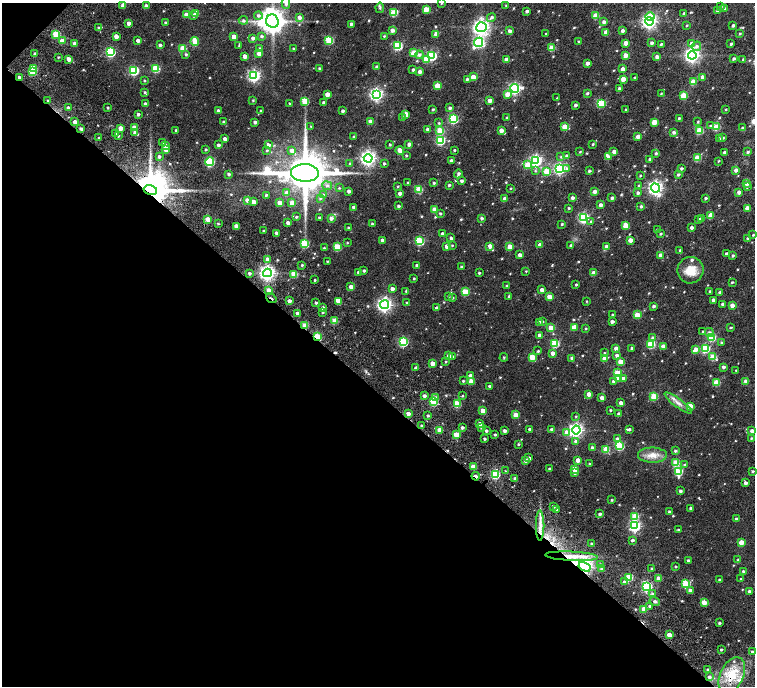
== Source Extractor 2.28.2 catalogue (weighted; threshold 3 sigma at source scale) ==
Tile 9 of 4 x 4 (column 1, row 3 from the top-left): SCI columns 179-1683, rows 1852-3219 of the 6374 x 6374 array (HDU 1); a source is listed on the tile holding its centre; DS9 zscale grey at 2 x 2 block average (1 PNG px = mean of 2 x 2 image px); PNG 757 x 688 px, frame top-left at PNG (2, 3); each listed source drawn as its Kron ellipse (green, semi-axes under 4 px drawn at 4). Shown black and unused: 44% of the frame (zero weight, under 4 of 7 exposures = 11% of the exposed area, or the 3 px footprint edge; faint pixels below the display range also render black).
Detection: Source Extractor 2.28.2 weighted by HDU 2 'WHT'; one run over the whole footprint, this tile lists its part. Background 0.0185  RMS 0.0056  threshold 0.0229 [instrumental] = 3 sigma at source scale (4.09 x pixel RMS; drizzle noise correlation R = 1.36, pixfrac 0.8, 0.0396/0.0396 arcsec/px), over >= 5 px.
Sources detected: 657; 1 inside a brighter object's white glare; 3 cosmic-ray / hot-pixel residue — neither listed nor drawn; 3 coinciding with a brighter row at this scale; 13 inside a brighter listed object's ellipse — not listed separately; of the other 637, all 500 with FLUX_AUTO >= 0.941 (the completeness limit of this list) listed and drawn (137 fainter detections not listed), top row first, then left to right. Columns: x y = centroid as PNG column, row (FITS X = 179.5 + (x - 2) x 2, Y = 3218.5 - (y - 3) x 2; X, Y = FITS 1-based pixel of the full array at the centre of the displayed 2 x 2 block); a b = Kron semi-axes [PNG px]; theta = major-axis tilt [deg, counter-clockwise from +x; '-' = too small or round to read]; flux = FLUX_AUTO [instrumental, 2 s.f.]
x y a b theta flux
286 3 5 4 - 4.2
441 3 3 2 - 1.4
123 5 3 3 - 4.4
506 5 3 2 - 1.2
146 6 3 3 - 5.3
720 7 3 3 - 2.7
380 8 5 3 - 1.7
725 8 3 3 - 1.2
426 9 3 3 - 24
527 11 2 2 - 3.1
717 11 3 3 - 1.7
196 13 3 3 - 13
394 13 3 3 - 38
684 14 3 2 - 3
186 15 3 3 - 7
194 15 3 2 - 2.7
258 16 4 4 - 2.9
596 16 3 3 - 23
650 16 5 3 - 19
299 17 3 3 - 5.9
491 17 4 4 - 2.6
243 20 4 4 - 2.3
272 21 7 6 - 1500
649 21 4 4 - 350
604 22 3 3 - 4.8
129 23 3 2 - 6.4
165 23 2 2 - 1.6
351 24 2 2 - 2.8
687 26 2 2 - 1.1
733 26 2 2 - 2.4
99 27 3 3 - 1.7
481 27 5 4 - 440
392 30 3 3 - 5.5
510 31 3 3 - 4.3
622 31 3 2 - 4.4
606 32 3 3 - 9.1
56 34 3 3 - 45
436 34 4 3 - 10
546 34 2 2 - 1.6
740 34 3 2 - 1.2
116 36 3 3 - 11
261 36 3 3 - 2.2
384 36 3 2 - 1
234 37 3 3 - 11
253 38 3 3 - 3.6
138 40 3 2 - 4.4
329 40 3 3 - 51
62 41 3 3 - 10
195 42 4 3 - 19
479 42 5 4 - 150
579 42 3 2 - 1.7
75 43 3 3 - 7
626 43 3 3 - 10
652 43 3 3 - 3.6
691 43 4 3 - 4.4
661 44 3 2 - 1.6
731 44 3 2 - 2.3
160 45 3 3 - 2.2
239 45 3 3 - 1
398 46 3 3 - 70
696 46 5 4 - 3.8
183 48 3 3 - 24
260 48 3 3 - 1.7
552 48 3 3 - 23
293 49 2 2 - 1.8
110 52 4 3 - 110
35 53 2 2 - 2
414 53 3 3 - 28
186 54 3 2 - 1.9
259 54 3 3 - 8.8
419 55 4 4 - 3.1
626 55 3 3 - 12
692 55 4 4 - 360
244 56 3 3 - 6.8
432 56 4 3 - 98
58 57 3 2 - 1
657 57 3 3 - 5.7
69 59 3 3 - 8
426 59 3 3 - 20
734 59 3 2 - 2.5
506 60 3 2 - 6.9
743 60 3 2 - 1.8
587 63 3 2 - 6.4
377 67 3 2 - 2.9
33 68 3 3 - 16
156 69 3 3 - 41
319 69 3 2 - 2.1
623 69 3 3 - 7.8
134 70 4 3 - 94
413 70 2 2 - 2.4
420 71 2 2 - 6.2
32 72 3 3 - 40
254 76 4 4 - 210
19 77 2 2 - 2.4
473 77 3 3 - 16
702 77 3 3 - 4.1
634 78 3 2 - 1.2
467 79 3 3 - 1.9
623 79 3 3 - 12
144 80 2 2 - 1.2
693 82 3 3 - 18
437 86 3 3 - 24
515 88 4 4 - 190
619 88 3 3 - 2.6
145 92 3 3 - 1.5
587 93 3 2 - 1.8
327 94 3 3 - 12
376 94 4 4 - 240
507 94 3 3 - 13
661 94 3 2 - 0.99
684 95 3 3 - 31
557 98 3 2 - 0.96
253 100 3 3 - 1.2
48 101 2 2 - 1.4
305 101 3 3 - 41
490 101 3 3 - 8.7
289 103 2 2 - 1.3
323 103 2 2 - 2.9
602 103 3 3 - 28
145 104 3 2 - 3.3
575 105 3 2 - 3.3
68 108 3 3 - 5.5
108 108 2 2 - 1.4
450 108 3 2 - 3
433 109 3 2 - 1.6
626 109 3 2 - 1.6
726 109 3 2 - 1
218 111 3 2 - 3.7
261 111 2 2 - 2
342 111 2 2 - 2.7
138 114 3 2 - 2.9
406 114 3 3 - 10
403 117 3 3 - 1.9
507 118 3 2 - 1.6
679 118 2 2 - 1.6
453 119 3 3 - 89
370 121 3 3 - 4.1
75 122 3 3 - 7.4
224 122 3 3 - 2.9
255 122 3 3 - 3.2
654 122 3 3 - 23
698 122 3 2 - 1.3
439 123 3 3 - 1.2
311 126 2 2 - 1.2
565 126 3 3 - 20
710 126 4 4 - 2.3
716 127 3 3 - 33
80 128 3 3 - 2.4
120 128 3 3 - 10
135 128 3 3 - 14
742 128 3 2 - 1.7
427 129 3 2 - 2.7
176 130 3 2 - 1.2
440 130 3 3 - 33
501 130 3 3 - 7.7
699 131 3 3 - 36
674 132 3 3 - 3.4
135 133 3 3 - 4.2
116 134 3 3 - 3.1
118 136 3 2 - 1.7
353 137 2 2 - 1.1
638 137 3 3 - 10
99 138 3 2 - 1.4
719 138 3 3 - 1.6
723 138 3 3 - 1.8
225 139 3 2 - 5.6
440 140 4 4 - 100
163 142 3 3 - 1.5
390 144 2 2 - 1.3
409 144 3 3 - 3.8
593 144 2 2 - 1.3
218 145 3 3 - 3.5
268 145 3 3 - 3.4
165 146 3 3 - 12
206 149 2 2 - 1.5
166 150 3 3 - 8.7
267 150 3 3 - 1.3
292 150 3 3 - 6.9
400 150 4 3 - 12
454 150 2 2 - 1.9
580 152 3 2 - 1.1
614 152 3 2 - 6.5
724 152 3 2 - 2.8
748 152 3 3 - 2
656 153 3 3 - 1.8
406 155 3 2 - 1.4
159 156 3 3 - 2.6
566 156 3 3 - 2.1
561 157 3 3 - 1.5
608 157 3 3 - 2
368 158 4 4 - 360
697 158 3 3 - 29
650 159 2 2 - 2.8
451 161 3 2 - 3.7
536 161 4 4 - 210
718 161 3 2 - 1.1
210 162 4 4 - 88
384 163 2 2 - 2.1
350 164 3 3 - 1.3
527 165 3 3 - 23
567 168 4 3 - 1.9
559 169 4 4 - 170
681 169 3 2 - 2.3
736 170 3 2 - 6.3
535 171 4 3 - 1.5
589 171 2 2 - 2.2
546 172 3 3 - 29
305 173 14 9 -2 5600
229 174 3 3 - 2.4
458 174 4 3 - 2.9
678 174 3 2 - 2.1
640 176 3 2 - 1.2
461 181 3 2 - 3.2
408 183 2 2 - 1.1
434 183 2 2 - 1.6
747 184 3 3 - 4.5
449 185 2 2 - 2
638 185 3 2 - 1
327 186 5 4 - 2.7
398 186 3 2 - 1.1
748 187 4 3 - 1.3
339 188 3 3 - 1
511 188 3 2 - 0.94
655 188 4 4 - 330
419 189 3 3 - 36
150 190 7 5 -14 3800
349 191 2 2 - 4.2
595 192 3 2 - 6.2
739 192 3 2 - 5.8
287 193 3 3 - 11
400 193 3 2 - 5.2
638 193 3 3 - 3.5
266 195 3 2 - 1.7
323 195 3 3 - 1.2
320 198 4 4 - 1.7
572 198 3 3 - 4.4
612 198 3 2 - 2.8
705 198 2 2 - 2.1
505 199 3 3 - 7
247 200 3 3 - 5.3
253 202 3 3 - 8
280 203 3 3 - 11
292 203 3 3 - 9.1
600 205 3 3 - 5
398 206 2 2 - 2.3
641 206 3 2 - 2
353 207 2 2 - 2.9
569 208 2 2 - 1.2
747 208 3 3 - 10
434 209 3 3 - 14
440 213 2 2 - 1.6
711 215 3 3 - 19
296 217 3 3 - 1.6
319 218 2 2 - 1.7
331 218 3 3 - 4.2
481 218 3 3 - 2.5
584 218 4 3 - 130
702 218 3 3 - 4.4
208 219 3 3 - 13
698 219 3 3 - 1.9
591 222 4 3 - 2.1
288 223 3 2 - 4.6
218 224 3 2 - 1.2
372 224 3 2 - 1.7
562 224 2 2 - 1.5
626 225 3 3 - 20
236 226 3 3 - 9.3
348 228 2 2 - 1.7
691 228 2 2 - 4.8
657 230 2 2 - 1.7
263 231 2 2 - 1.5
276 233 2 2 - 3.7
442 234 2 2 - 4.5
661 234 3 2 - 1.3
753 235 3 2 - 1.2
451 238 3 3 - 1.9
748 238 3 3 - 3.5
382 240 2 2 - 5.2
630 240 3 3 - 12
420 241 3 3 - 66
347 243 3 2 - 1
305 244 3 3 - 65
452 245 3 3 - 1.2
540 245 3 2 - 6.9
447 246 3 3 - 8.1
490 246 3 3 - 8.5
571 246 3 2 - 2.5
606 246 3 3 - 3.8
337 247 3 3 - 44
510 247 3 3 - 18
324 248 2 2 - 1.4
680 250 2 2 - 1.5
727 254 2 2 - 4.2
520 255 3 2 - 6.3
660 255 3 2 - 5.4
733 256 3 3 - 1.8
267 259 4 3 - 4.6
327 261 2 2 - 0.98
302 265 3 2 - 1.6
417 265 2 2 - 2.7
461 267 3 2 - 1.3
690 270 13 13 - 20
364 271 2 2 - 2.1
526 271 3 2 - 0.95
358 272 2 2 - 2.4
249 273 3 3 - 2.4
267 273 4 4 - 390
479 273 2 2 - 1.8
594 273 3 3 - 15
294 274 3 3 - 30
414 278 2 2 - 1.3
315 280 2 2 - 1.5
732 282 3 2 - 1.3
576 285 2 2 - 1.7
506 286 3 2 - 1.1
351 287 3 3 - 7.1
392 289 3 3 - 5.1
269 290 3 3 - 12
542 290 3 3 - 8.6
406 291 3 2 - 0.97
710 291 3 2 - 1.5
465 292 3 3 - 38
720 293 3 2 - 3.6
448 296 3 3 - 1.4
509 296 2 2 - 1.9
549 297 3 3 - 18
271 298 6 2 -35 3.3
453 298 3 3 - 1.2
713 300 3 2 - 3.4
289 301 3 2 - 5
339 301 3 3 - 12
587 301 3 3 - 0.97
316 303 2 2 - 1.9
407 303 3 2 - 1.7
723 304 2 2 - 3.6
385 305 4 4 - 330
732 305 3 3 - 10
653 306 3 2 - 3
323 308 3 3 - 3.8
437 308 3 3 - 3.9
322 312 3 3 - 1.4
297 313 2 2 - 3.7
612 315 2 2 - 1.7
637 315 3 3 - 24
335 321 3 3 - 22
542 321 3 3 - 1.9
539 322 3 3 - 1.5
612 322 2 2 - 4.4
305 326 3 3 - 24
574 327 3 3 - 15
551 328 3 3 - 20
731 328 4 2 - 1.1
586 329 2 2 - 1.1
703 332 3 3 - 1.4
709 332 5 4 - 3.1
539 335 2 2 - 4.5
317 337 3 2 - 60
711 337 3 3 - 53
652 338 4 3 - 2.4
403 342 4 3 - 94
721 343 3 3 - 1.2
555 344 3 3 - 55
651 344 4 3 - 47
663 346 3 3 - 6.8
616 348 3 2 - 6.4
632 348 2 2 - 2.1
705 348 3 3 - 64
696 349 4 3 - 4.2
538 351 2 2 - 1.6
553 353 3 3 - 6.7
604 353 3 2 - 0.99
617 355 3 3 - 3.1
449 356 3 3 - 6.6
453 356 3 3 - 1.2
504 357 4 3 - 1.3
532 357 3 3 - 31
713 357 3 3 - 30
572 358 3 3 - 2.6
605 359 3 3 - 12
446 362 2 2 - 1.1
620 362 3 3 - 18
432 363 3 3 - 13
723 367 3 2 - 3.6
416 368 3 2 - 2.8
736 370 2 2 - 1.1
617 373 3 3 - 34
470 376 3 3 - 7
618 378 3 3 - 11
623 378 3 3 - 3.5
463 381 2 2 - 1.5
471 381 3 3 - 17
613 381 3 3 - 2.9
746 381 3 3 - 7.5
716 383 3 3 - 30
489 386 2 2 - 1.9
589 394 3 3 - 10
424 396 3 3 - 3.5
462 396 3 2 - 1.1
654 396 3 3 - 43
436 398 4 4 - 3.5
602 398 3 3 - 7.8
433 402 3 3 - 57
621 403 3 2 - 5.6
678 403 17 4 -36 6.5
457 404 3 3 - 40
690 406 3 3 - 17
610 410 2 2 - 1.5
483 411 3 3 - 16
408 414 3 2 - 6.3
619 414 3 2 - 3.6
516 415 3 3 - 20
428 416 2 2 - 1.8
576 416 3 2 - 0.96
480 424 3 2 - 5.9
422 425 3 2 - 2
462 427 2 2 - 2.9
481 428 3 3 - 1.8
529 429 2 2 - 3.2
552 429 3 2 - 2.8
629 429 3 2 - 2
439 430 3 3 - 12
576 430 4 4 - 300
486 431 2 2 - 2.5
504 431 2 2 - 3.5
752 431 3 3 - 7.4
567 433 4 3 - 15
456 435 3 3 - 21
495 435 2 2 - 1.8
751 438 3 3 - 1.5
484 439 2 2 - 2.2
617 439 3 3 - 3.8
576 441 4 3 - 3.4
518 444 2 2 - 1.5
620 446 3 3 - 67
592 448 3 3 - 3.7
606 449 3 3 - 30
675 451 3 3 - 2.1
652 455 14 7 -1 12
529 458 2 2 - 3.1
526 460 3 3 - 5.1
578 460 3 3 - 9.1
676 463 3 3 - 33
589 464 3 2 - 1.7
685 465 3 3 - 2.6
473 467 3 3 - 13
549 469 2 2 - 1.9
575 469 3 3 - 23
505 471 3 2 - 1
752 471 2 2 - 1.7
678 472 4 3 - 50
574 473 3 3 - 2.6
495 474 3 3 - 86
476 476 4 2 - 9
515 478 3 2 - 2.6
745 483 3 2 - 4.3
680 491 3 3 - 2.9
612 500 2 2 - 1.3
553 506 3 2 - 3.9
691 508 2 2 - 3.5
556 510 3 2 - 1.7
669 512 2 2 - 1.6
600 514 3 2 - 2.3
635 516 3 3 - 34
736 519 3 2 - 2.5
540 526 15 4 -90 9.2
635 526 4 4 - 170
678 530 3 2 - 1.1
632 540 3 2 - 2.6
741 542 3 3 - 19
591 544 2 2 - 2.2
572 556 27 4 -3 20
688 560 3 2 - 2.3
738 560 3 3 - 1.6
600 565 3 3 - 1.7
585 567 6 4 -28 310
676 567 2 2 - 1.2
652 568 3 2 - 1.4
601 569 3 3 - 1.4
743 571 2 2 - 1.8
629 577 3 3 - 45
658 578 3 3 - 15
741 579 2 2 - 1
719 580 2 2 - 2.2
624 582 3 3 - 4.2
686 584 3 3 - 57
647 586 4 3 - 120
690 590 3 3 - 4.6
749 591 2 2 - 3
652 593 3 3 - 1.8
655 601 5 3 - 2.1
704 602 3 3 - 19
649 606 3 3 - 2.1
644 609 3 3 - 19
719 623 2 2 - 1.8
669 635 3 3 - 13
721 650 2 2 - 1.6
752 652 2 2 - 2.2
708 670 2 2 - 3.5
732 675 19 11 64 27
709 677 3 3 - 2.9
Overlapping masked pixels (flux is a lower limit): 9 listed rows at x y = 19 77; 150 190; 271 298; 305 326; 317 337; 476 476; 572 556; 585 567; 732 675
Isophote crosses this tile's border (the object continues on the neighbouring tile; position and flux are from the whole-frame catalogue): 3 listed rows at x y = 286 3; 441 3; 752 431